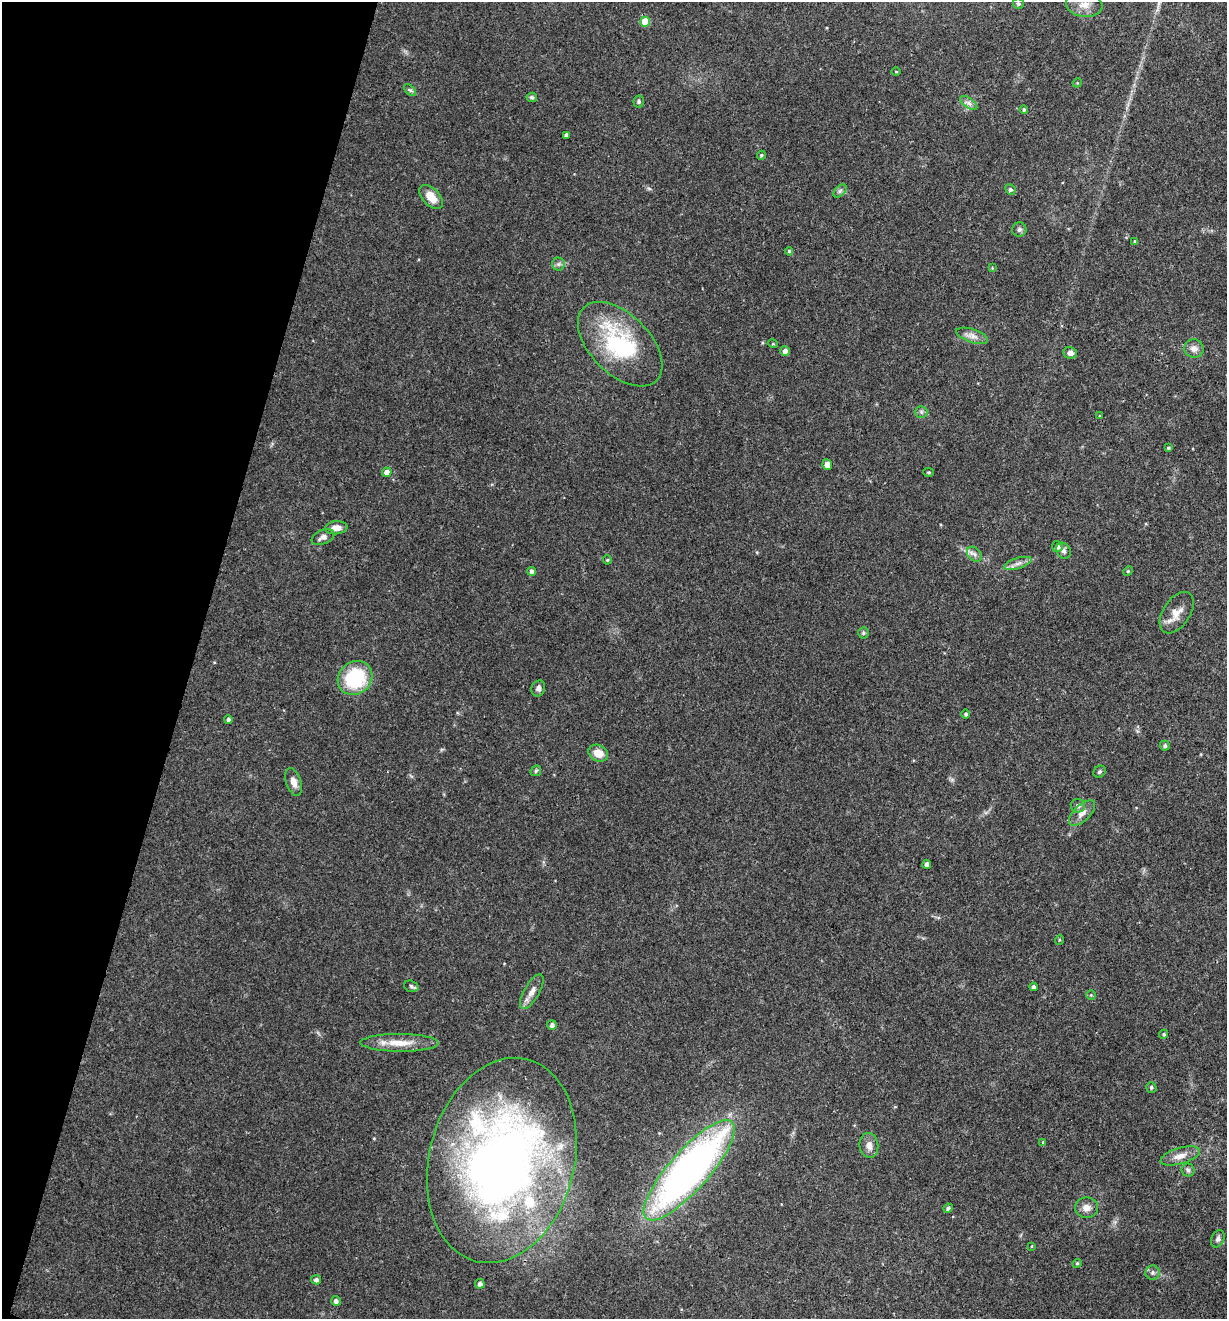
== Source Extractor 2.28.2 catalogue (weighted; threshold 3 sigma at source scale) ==
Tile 9 of 4 x 4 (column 1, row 3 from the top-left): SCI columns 130-1354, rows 1317-2633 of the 5284 x 5266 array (HDU 1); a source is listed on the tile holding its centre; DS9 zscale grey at full resolution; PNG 1229 x 1321 px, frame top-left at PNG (2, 2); each listed source drawn as its Kron ellipse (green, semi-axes under 4 px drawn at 4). Shown black and unused: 16% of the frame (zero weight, under 3 of 4 exposures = <1% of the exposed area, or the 3 px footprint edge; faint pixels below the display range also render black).
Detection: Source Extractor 2.28.2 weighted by HDU 2 'WHT'; one run over the whole footprint, this tile lists its part. Background 0.19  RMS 0.0053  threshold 0.0238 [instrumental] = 3 sigma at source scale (4.5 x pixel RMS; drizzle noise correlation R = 1.50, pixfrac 1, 0.05/0.05 arcsec/px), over >= 5 px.
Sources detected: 81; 2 inside a brighter listed object's ellipse — not listed separately; the other 79 listed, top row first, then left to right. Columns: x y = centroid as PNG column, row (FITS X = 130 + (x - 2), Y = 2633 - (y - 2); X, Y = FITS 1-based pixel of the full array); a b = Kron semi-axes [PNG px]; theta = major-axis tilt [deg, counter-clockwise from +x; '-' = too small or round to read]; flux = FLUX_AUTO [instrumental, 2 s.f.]
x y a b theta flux
1018 4 5 5 - 1
1084 5 18 12 -7 5.7
645 22 5 5 - 11
896 72 4 3 - 0.46
1077 83 5 4 - 0.49
410 90 7 4 -43 0.95
532 97 5 4 - 0.9
639 102 6 5 - 0.96
969 103 10 5 -36 2
1024 110 4 4 - 0.94
566 135 4 3 - 1.4
761 155 4 4 - 0.84
1010 189 5 5 - 1.1
840 191 8 4 45 1.3
431 197 14 8 -47 7.2
1019 229 7 7 - 1.4
1135 241 4 3 - 0.93
789 251 4 4 - 0.83
558 264 6 6 - 1.4
992 268 4 4 - 0.43
972 336 16 6 -18 3.4
620 344 51 30 -45 56
773 344 5 3 - 0.46
1194 349 9 9 - 3.2
785 351 5 4 - 2.5
1070 353 7 6 - 2.4
921 412 6 6 - 1.2
1100 416 3 3 - 0.52
1168 448 4 3 - 0.7
827 465 5 4 - 4.3
387 472 5 4 - 3.7
929 472 5 4 - 0.69
336 528 11 6 5 3.9
323 537 12 7 23 2.5
1057 547 5 5 - 1.8
1063 551 8 7 - 1.7
974 554 8 6 -46 2
607 560 4 4 - 0.65
1018 563 14 5 17 2.7
532 571 4 4 - 1.8
1128 571 5 4 - 0.6
1177 613 23 13 56 6.6
863 633 5 5 - 0.82
355 678 18 16 42 40
538 688 8 7 - 1.9
966 714 4 4 - 1.3
228 719 4 4 - 1.3
1165 746 5 5 - 1.2
598 753 10 8 -28 7
536 771 6 4 45 0.82
1099 772 6 5 - 0.99
294 782 14 7 -70 4
1078 806 7 7 - 1.9
1082 813 16 8 44 4
927 864 4 4 - 2.6
1059 940 5 3 - 0.51
411 986 7 5 -18 1.3
1033 987 4 4 - 1.4
532 992 19 7 60 4.1
1091 995 4 4 - 0.58
552 1025 5 4 - 1.7
1164 1034 5 4 - 0.9
400 1043 39 9 0 11
1151 1087 5 5 - 0.98
1043 1142 4 3 - 0.6
869 1145 12 9 -83 3.7
1180 1156 20 8 16 5.1
502 1160 104 72 76 390
689 1170 65 20 48 280
1188 1170 6 6 - 1.3
948 1208 5 4 - 1.4
1087 1208 11 10 - 4
1218 1239 9 6 66 1.8
1032 1246 4 2 - 0.36
1077 1263 5 4 - 0.69
1153 1272 7 7 - 1.5
316 1280 5 4 - 1.6
480 1284 4 4 - 1.7
336 1301 5 4 - 1.7
Overlapping masked pixels (flux is a lower limit): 2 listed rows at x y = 502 1160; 689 1170
Isophote crosses this tile's border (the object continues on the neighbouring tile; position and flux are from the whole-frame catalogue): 1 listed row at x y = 1084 5